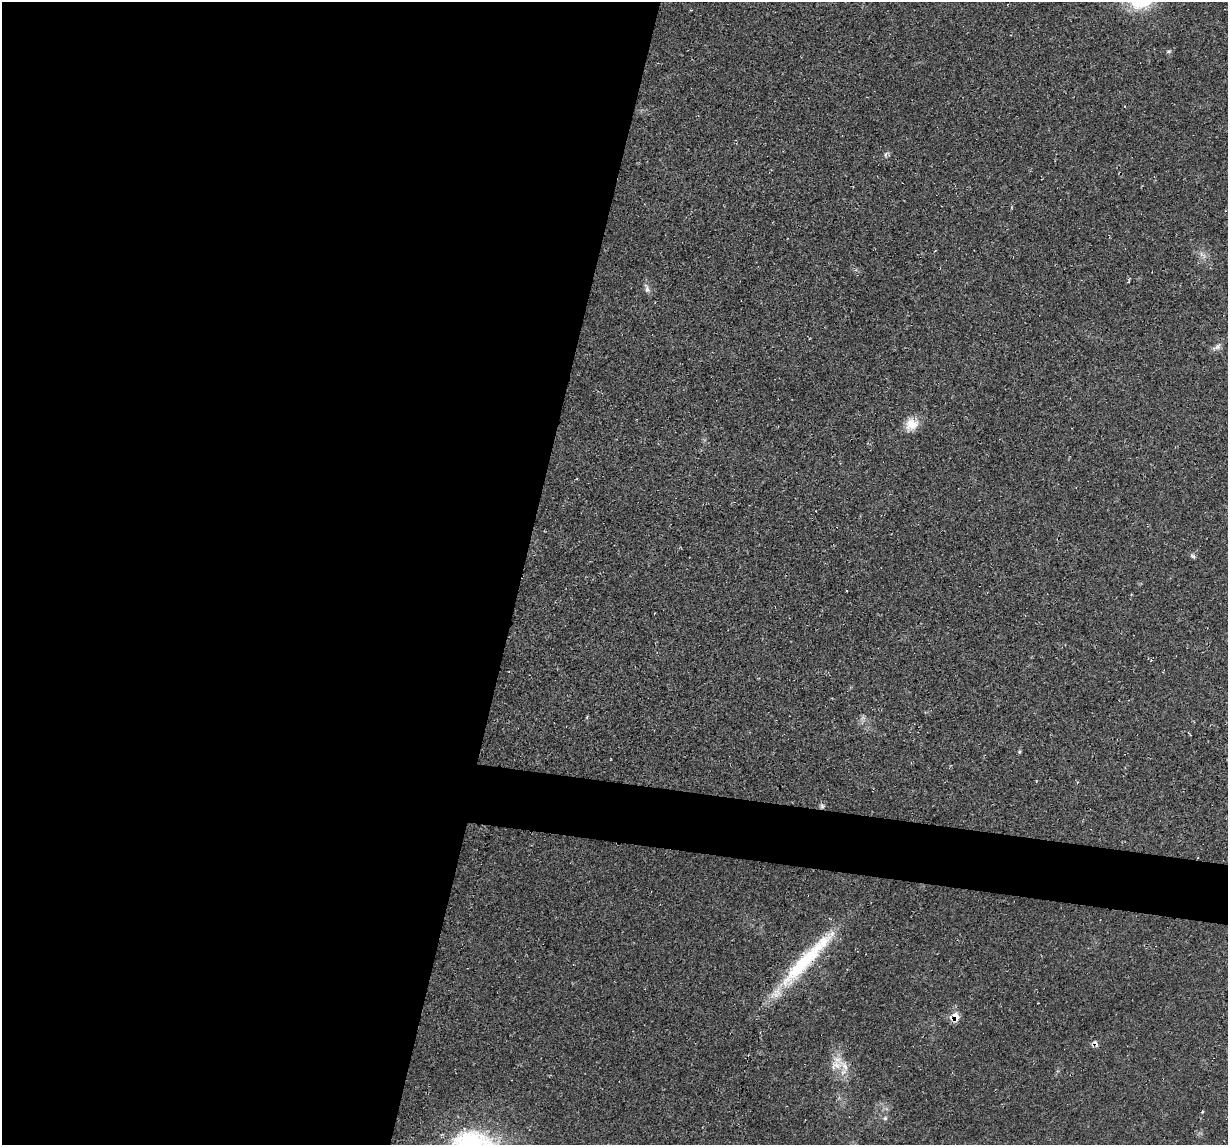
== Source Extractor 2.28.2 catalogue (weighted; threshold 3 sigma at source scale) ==
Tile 5 of 4 x 4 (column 1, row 2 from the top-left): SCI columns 1-1226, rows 2404-3546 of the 4905 x 4926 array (HDU 1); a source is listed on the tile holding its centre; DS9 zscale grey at full resolution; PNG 1230 x 1147 px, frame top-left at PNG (2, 2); no overlay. Shown black and unused: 46% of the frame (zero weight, under 2 of 3 exposures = <1% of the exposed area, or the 3 px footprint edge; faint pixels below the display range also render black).
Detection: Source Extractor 2.28.2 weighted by HDU 2 'WHT'; one run over the whole footprint, this tile lists its part. Background 0.0197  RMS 0.006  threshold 0.0268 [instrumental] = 3 sigma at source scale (4.5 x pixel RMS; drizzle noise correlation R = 1.50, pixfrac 1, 0.05/0.05 arcsec/px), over >= 5 px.
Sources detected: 18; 1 too faint to see at this stretch — not listed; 1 inside a brighter listed object's ellipse — not listed separately; the other 16 listed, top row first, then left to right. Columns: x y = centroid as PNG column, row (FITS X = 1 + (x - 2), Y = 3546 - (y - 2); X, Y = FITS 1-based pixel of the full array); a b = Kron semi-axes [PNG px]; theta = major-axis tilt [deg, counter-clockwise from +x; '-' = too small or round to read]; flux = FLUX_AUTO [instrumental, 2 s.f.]
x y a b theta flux
1169 51 7 4 6 1
885 154 8 5 66 1.4
1203 255 14 6 -41 3.2
647 289 14 6 -69 2.5
1218 346 12 7 41 2.9
911 424 17 15 44 9
1193 556 8 5 -37 1.3
587 717 6 3 72 0.65
1019 752 5 4 - 0.84
822 806 8 6 -73 1.5
807 959 99 15 47 56
955 1017 10 9 - 7.6
1096 1043 13 6 -59 2
844 1066 25 10 -54 9.1
1202 1111 3 3 - 2.1
885 1118 6 5 - 1.3
Overlapping masked pixels (flux is a lower limit): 3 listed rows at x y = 822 806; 955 1017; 1096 1043